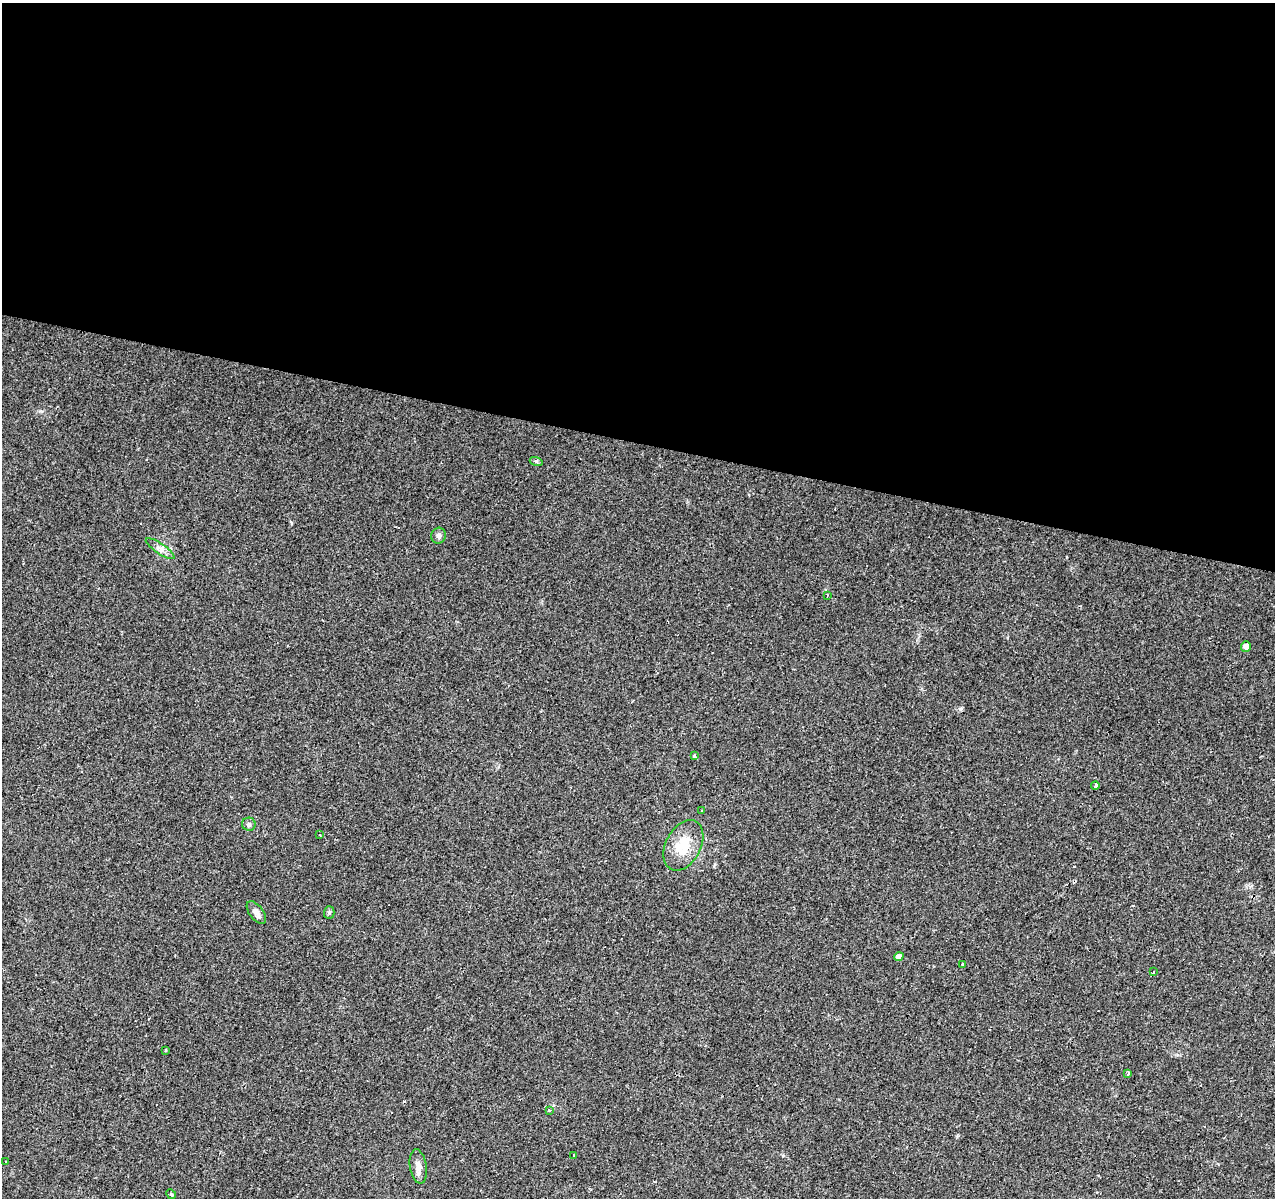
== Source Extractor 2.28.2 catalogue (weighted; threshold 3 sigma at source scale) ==
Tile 3 of 4 x 4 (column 3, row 1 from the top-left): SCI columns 2554-3826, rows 3871-5066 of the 5100 x 5286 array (HDU 1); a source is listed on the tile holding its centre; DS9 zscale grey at full resolution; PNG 1277 x 1200 px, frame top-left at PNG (2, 3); each listed source drawn as its Kron ellipse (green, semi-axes under 4 px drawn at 4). Shown black and unused: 37% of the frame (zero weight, under 2 of 3 exposures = <1% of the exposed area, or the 3 px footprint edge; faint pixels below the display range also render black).
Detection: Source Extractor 2.28.2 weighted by HDU 2 'WHT'; one run over the whole footprint, this tile lists its part. Background 0.0685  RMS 0.007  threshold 0.0315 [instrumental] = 3 sigma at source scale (4.5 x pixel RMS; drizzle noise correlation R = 1.50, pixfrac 1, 0.0396/0.0396 arcsec/px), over >= 5 px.
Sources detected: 25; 2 cosmic-ray / hot-pixel residue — neither listed nor drawn; the other 23 listed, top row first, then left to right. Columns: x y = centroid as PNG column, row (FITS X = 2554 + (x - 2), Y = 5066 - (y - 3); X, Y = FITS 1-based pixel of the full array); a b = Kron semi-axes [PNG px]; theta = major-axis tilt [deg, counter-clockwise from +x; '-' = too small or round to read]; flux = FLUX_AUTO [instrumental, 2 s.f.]
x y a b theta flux
536 461 6 4 -18 1
439 536 8 7 - 2.3
160 549 17 5 -34 3.5
827 595 3 2 - 0.64
1246 646 5 5 - 4.2
695 756 3 3 - 8.1
1095 786 4 3 - 13
702 810 3 3 - 2.1
249 824 6 6 - 1.6
320 835 3 2 - 0.71
683 845 27 17 62 19
256 912 13 7 -53 3.9
329 913 6 5 - 1.1
899 957 5 4 - 4.5
962 964 3 3 - 2.4
1153 972 3 3 - 0.9
166 1050 4 2 - 0.73
1128 1074 4 3 - 0.88
549 1110 3 3 - 2.4
574 1156 3 3 - 1.1
6 1162 3 2 - 0.69
418 1166 17 8 -81 5
171 1194 5 4 - 1